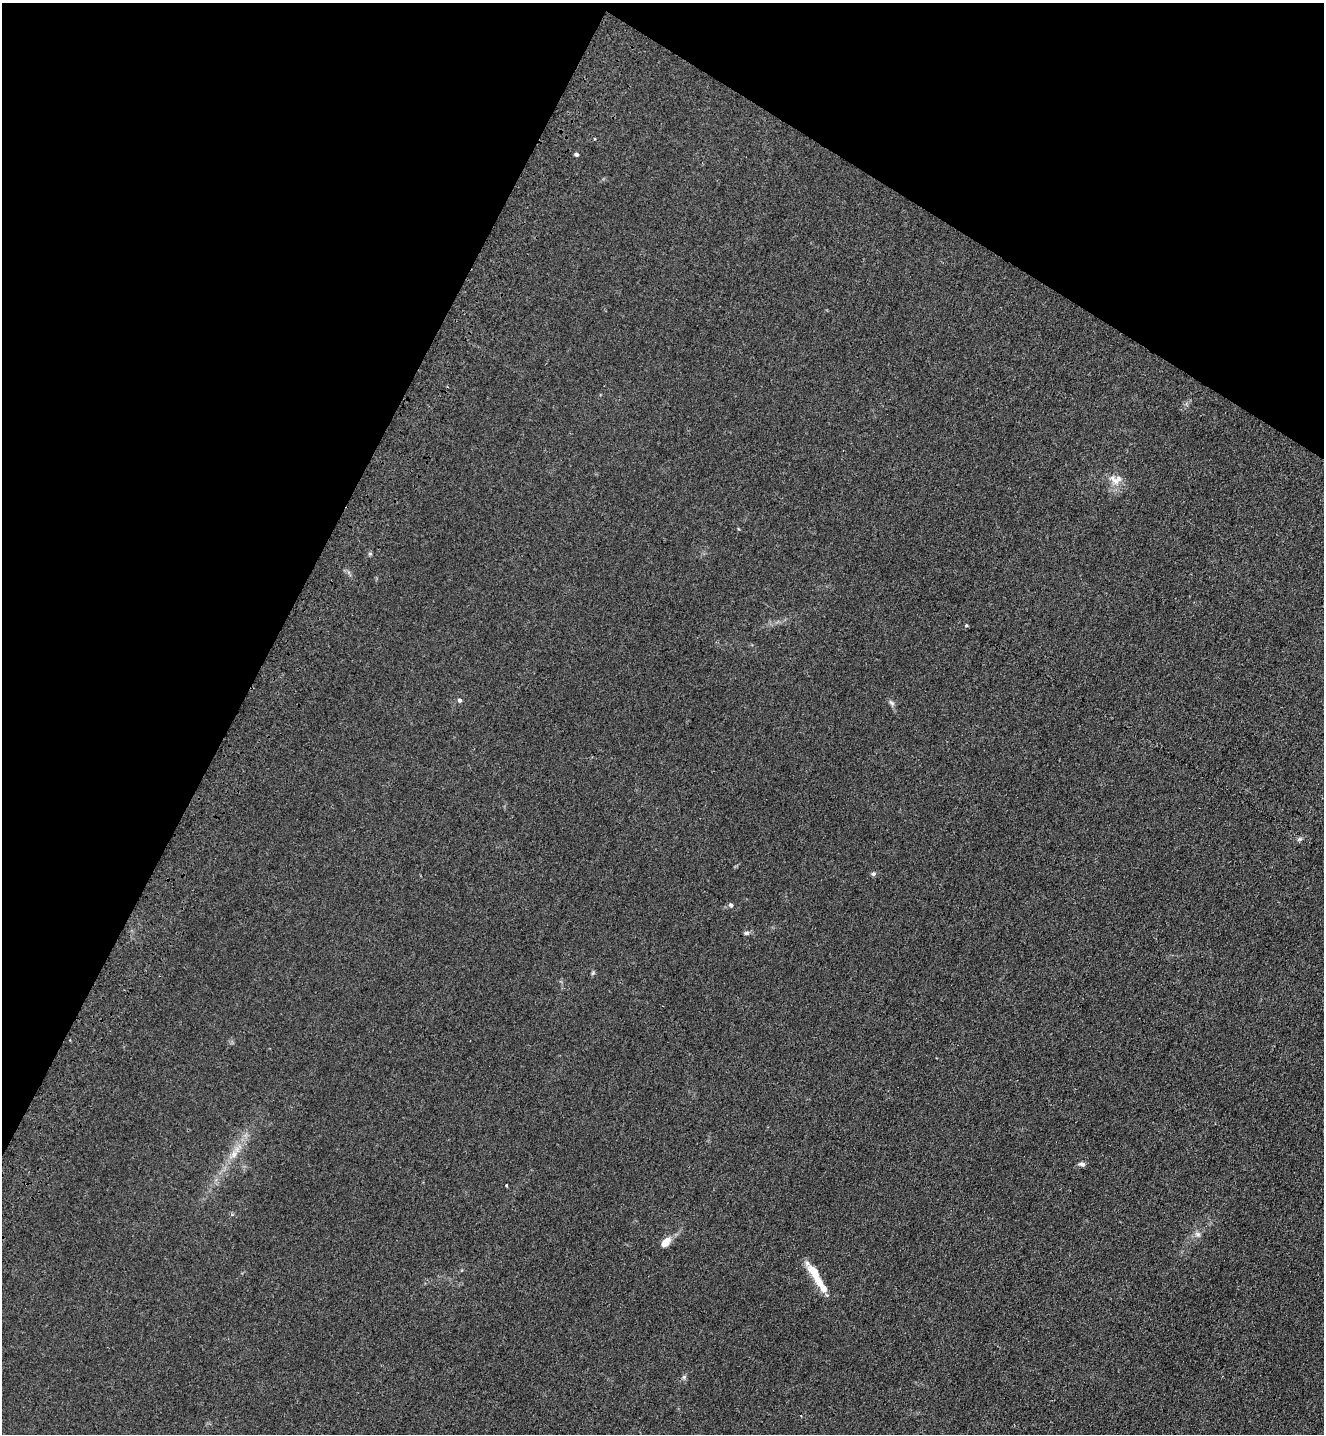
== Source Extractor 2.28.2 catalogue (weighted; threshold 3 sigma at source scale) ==
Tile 2 of 4 x 4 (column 2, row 1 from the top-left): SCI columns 1572-2893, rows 4358-5789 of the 5924 x 5851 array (HDU 1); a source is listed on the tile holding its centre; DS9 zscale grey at full resolution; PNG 1326 x 1436 px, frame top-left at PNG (2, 3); no overlay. Shown black and unused: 27% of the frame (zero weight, under 3 of 4 exposures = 6% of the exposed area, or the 3 px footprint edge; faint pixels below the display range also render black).
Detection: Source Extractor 2.28.2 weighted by HDU 2 'WHT'; one run over the whole footprint, this tile lists its part. Background 0.0465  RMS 0.0059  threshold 0.0267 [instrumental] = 3 sigma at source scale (4.5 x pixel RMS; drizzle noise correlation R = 1.50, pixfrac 1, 0.05/0.05 arcsec/px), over >= 5 px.
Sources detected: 19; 2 inside a brighter listed object's ellipse — not listed separately; the other 17 listed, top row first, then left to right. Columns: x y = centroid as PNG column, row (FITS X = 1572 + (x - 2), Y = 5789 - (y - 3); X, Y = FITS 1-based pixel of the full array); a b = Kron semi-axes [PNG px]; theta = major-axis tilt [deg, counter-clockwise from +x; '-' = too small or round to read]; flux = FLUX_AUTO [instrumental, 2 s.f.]
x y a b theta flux
576 154 4 4 - 1.6
1115 481 21 10 35 5.9
370 553 6 4 0 0.79
966 625 5 3 - 0.62
460 700 5 4 - 1.5
891 703 10 5 -46 1.6
1299 839 7 4 19 1.1
873 874 5 5 - 1.2
731 905 6 5 - 1.2
746 933 7 5 15 1.2
234 1154 12 9 62 4.7
1082 1164 9 5 -7 1.7
506 1185 3 3 - 0.79
1198 1234 8 6 -16 1.8
665 1242 15 8 47 5.5
814 1272 29 10 -56 12
684 1377 6 5 - 1.1